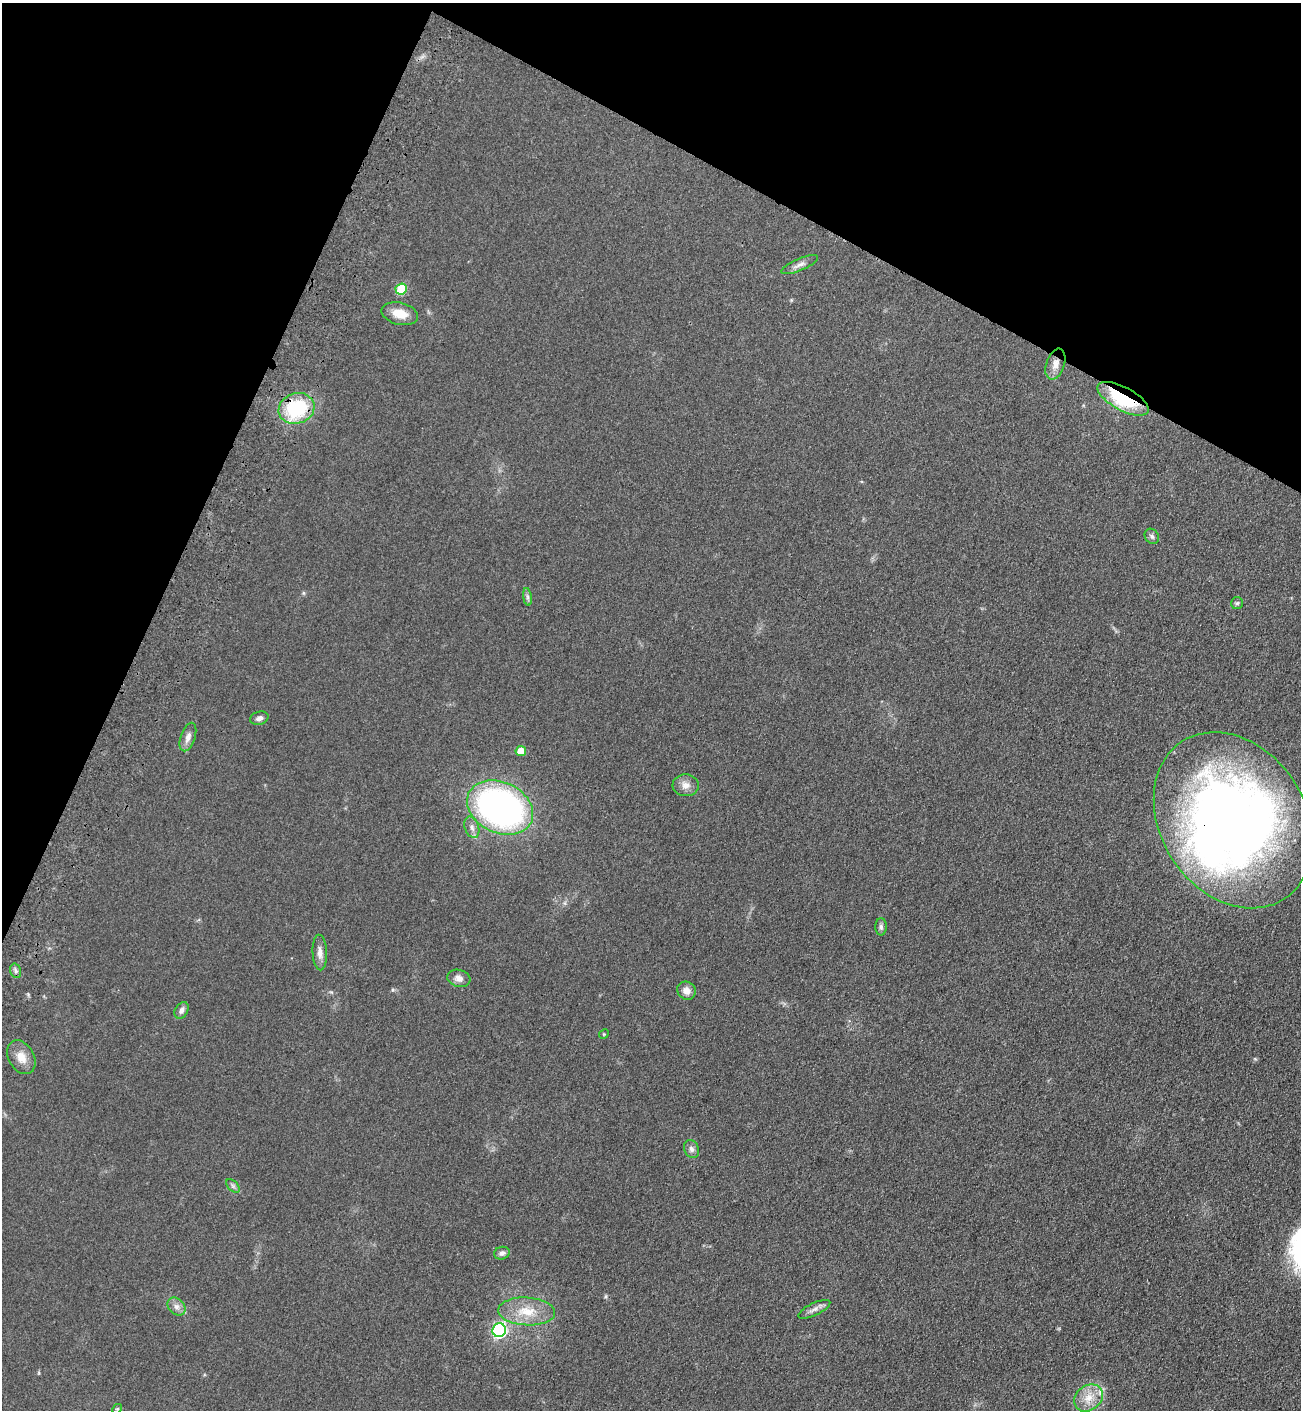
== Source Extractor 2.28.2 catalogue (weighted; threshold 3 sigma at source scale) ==
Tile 2 of 4 x 4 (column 2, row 1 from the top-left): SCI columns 1556-2854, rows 4287-5694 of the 5841 x 5757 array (HDU 1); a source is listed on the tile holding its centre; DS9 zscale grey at full resolution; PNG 1303 x 1412 px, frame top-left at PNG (2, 3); each listed source drawn as its Kron ellipse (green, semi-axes under 4 px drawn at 4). Shown black and unused: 23% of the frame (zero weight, under 3 of 4 exposures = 6% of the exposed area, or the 3 px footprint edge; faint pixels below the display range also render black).
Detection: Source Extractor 2.28.2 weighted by HDU 2 'WHT'; one run over the whole footprint, this tile lists its part. Background 0.119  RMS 0.0089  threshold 0.0402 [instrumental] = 3 sigma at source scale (4.5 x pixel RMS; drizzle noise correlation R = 1.50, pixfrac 1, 0.05/0.05 arcsec/px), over >= 5 px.
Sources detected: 35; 1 inside a brighter object's white glare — neither listed nor drawn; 1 inside a brighter listed object's ellipse — not listed separately; the other 33 listed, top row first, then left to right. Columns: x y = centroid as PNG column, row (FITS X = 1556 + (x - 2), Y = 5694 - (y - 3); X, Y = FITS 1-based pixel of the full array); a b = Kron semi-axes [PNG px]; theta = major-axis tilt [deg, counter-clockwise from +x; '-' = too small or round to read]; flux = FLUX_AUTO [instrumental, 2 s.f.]
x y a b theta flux
800 265 20 6 23 4.9
401 289 6 5 - 31
400 314 19 11 -13 14
1055 364 16 9 72 7.3
1123 399 28 11 -28 64
296 408 18 15 20 61
1152 536 8 6 -54 2.5
527 597 9 4 -81 2
1237 603 6 6 - 1.7
259 718 9 6 15 3.5
188 737 15 7 71 6
521 751 5 5 - 17
686 785 13 11 -4 6.8
500 807 34 25 -25 330
1233 820 94 72 -57 820
472 827 11 7 -70 4.2
881 927 9 6 -90 2.5
320 952 18 7 -87 5.9
16 971 7 5 -73 2.2
459 978 12 8 -16 5.7
686 991 9 8 - 6.5
182 1010 9 6 59 3.4
604 1034 5 4 - 0.88
21 1057 18 12 -60 11
691 1149 9 7 -67 3.6
233 1186 8 5 -45 2.1
502 1253 8 6 15 3.3
176 1307 10 7 -45 4.5
814 1309 17 6 26 4.8
527 1311 28 14 -3 23
499 1330 7 6 - 180
1088 1398 15 12 37 13
117 1409 5 4 - 1
Overlapping masked pixels (flux is a lower limit): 3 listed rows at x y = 1123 399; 296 408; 1233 820